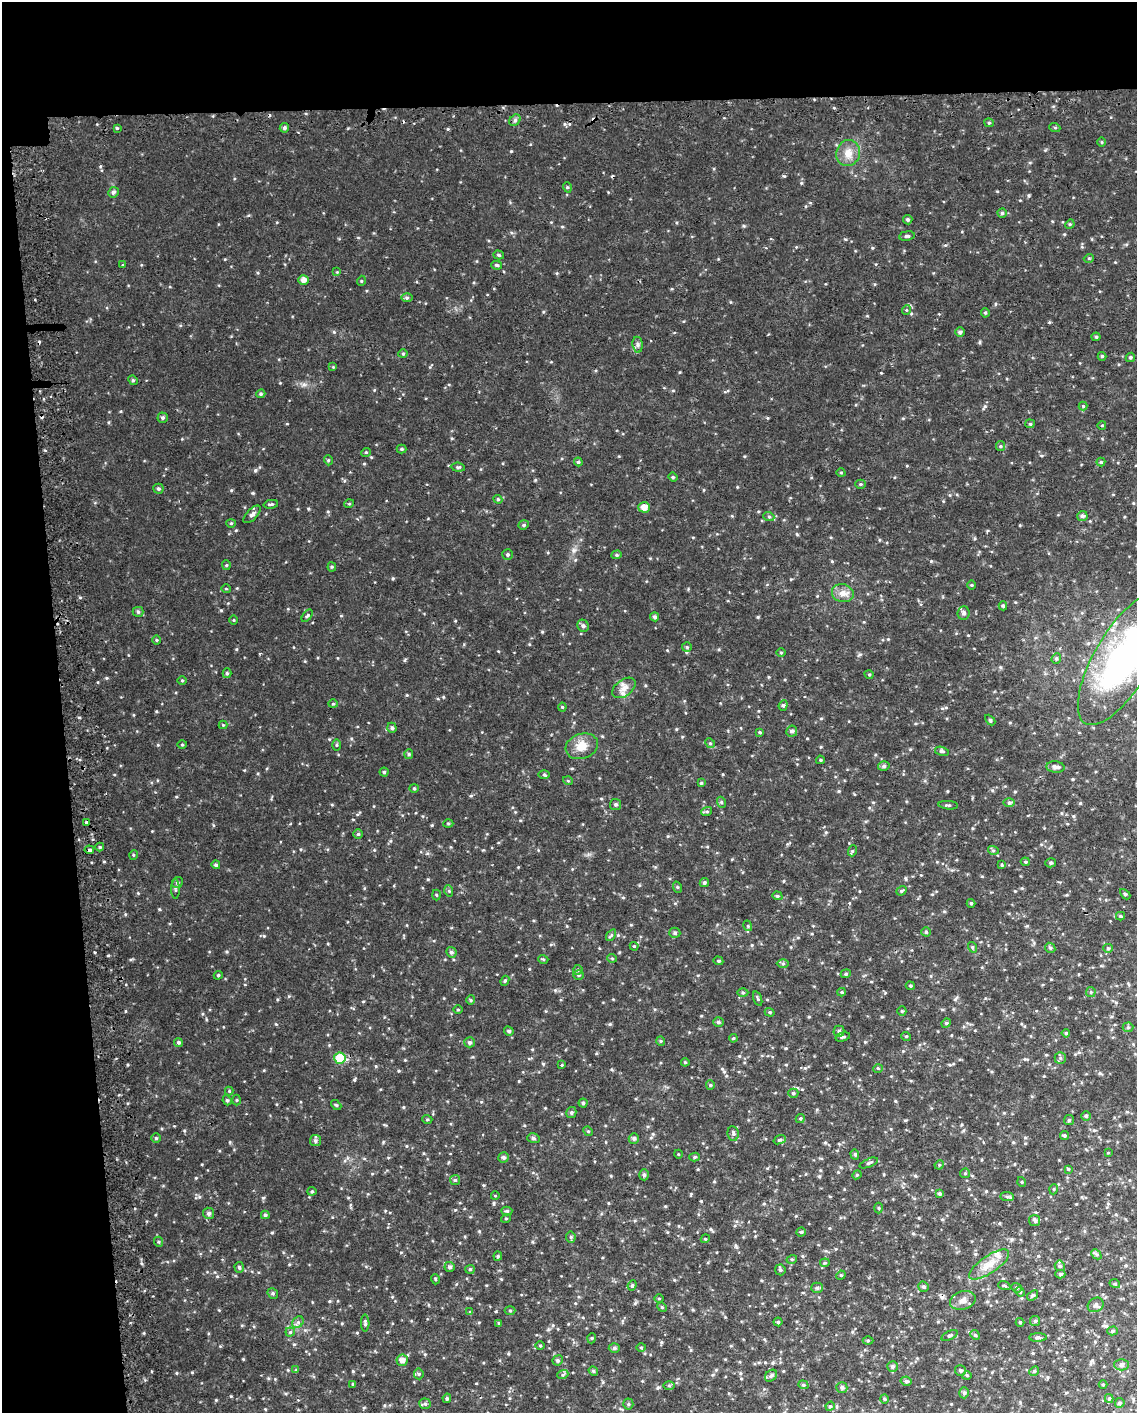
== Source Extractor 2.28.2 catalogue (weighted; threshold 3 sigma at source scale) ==
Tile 1 of 4 x 3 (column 1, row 1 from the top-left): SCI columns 36-1170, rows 2856-4266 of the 4612 x 4344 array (HDU 1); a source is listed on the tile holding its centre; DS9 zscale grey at full resolution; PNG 1139 x 1415 px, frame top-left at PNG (2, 2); each listed source drawn as its Kron ellipse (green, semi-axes under 4 px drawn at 4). Shown black and unused: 13% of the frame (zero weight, under 2 of 3 exposures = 3% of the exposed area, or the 3 px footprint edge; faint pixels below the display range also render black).
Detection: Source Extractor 2.28.2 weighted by HDU 2 'WHT'; one run over the whole footprint, this tile lists its part. Background 0.0452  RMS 0.0089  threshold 0.0402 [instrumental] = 3 sigma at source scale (4.5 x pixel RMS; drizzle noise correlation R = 1.50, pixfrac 1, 0.0396/0.0396 arcsec/px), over >= 5 px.
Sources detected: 299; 5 cosmic-ray / hot-pixel residue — neither listed nor drawn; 3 inside a brighter listed object's ellipse — not listed separately; the other 291 listed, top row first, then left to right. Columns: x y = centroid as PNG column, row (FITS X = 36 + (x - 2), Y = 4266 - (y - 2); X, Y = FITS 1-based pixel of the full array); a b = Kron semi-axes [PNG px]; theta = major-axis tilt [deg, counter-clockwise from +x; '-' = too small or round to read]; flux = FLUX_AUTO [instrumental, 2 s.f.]
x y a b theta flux
515 120 6 5 - 1.6
989 123 4 4 - 0.95
117 128 4 4 - 0.81
284 128 5 4 - 1.5
1055 128 5 3 - 0.84
1102 142 5 3 - 0.76
848 153 13 11 72 7.9
567 187 5 3 - 0.82
113 192 5 5 - 1.9
1002 213 4 4 - 1.2
908 220 5 4 - 1.3
1070 224 5 4 - 0.83
907 236 8 4 6 1.5
499 255 5 4 - 1.4
1089 258 5 3 - 0.74
123 265 3 3 - 0.63
497 265 5 4 - 1.4
337 272 4 4 - 0.79
303 280 5 5 - 4.2
361 281 5 3 - 0.73
407 298 6 4 0 1.2
906 310 5 3 - 0.7
985 313 4 4 - 1
960 332 5 5 - 1.9
1096 337 4 4 - 0.95
638 345 8 5 -84 2
403 354 4 4 - 1
1102 356 4 4 - 1
1130 357 5 4 - 1.2
333 367 4 4 - 0.76
133 380 5 4 - 1.1
261 394 5 4 - 1.1
1083 406 4 4 - 0.79
163 418 5 5 - 1.3
1030 424 5 4 - 0.98
1102 425 4 3 - 0.61
1000 446 5 4 - 1
402 449 5 4 - 1.1
366 452 5 3 - 0.73
328 460 5 3 - 0.82
578 462 4 4 - 1.2
1101 462 4 4 - 0.99
458 467 7 4 -6 1.3
841 473 4 3 - 0.68
673 477 4 4 - 0.96
860 484 5 4 - 0.97
158 489 5 5 - 1.5
498 499 4 4 - 1.1
271 504 7 4 12 1.3
349 504 5 3 - 0.79
644 507 6 5 - 5.7
252 514 11 5 46 2.8
1082 516 5 5 - 1.9
769 517 5 3 - 0.99
231 523 4 4 - 0.88
524 525 5 4 - 1.2
508 554 5 5 - 1.4
617 555 5 4 - 1.2
226 565 5 4 - 0.97
332 567 4 4 - 0.95
971 585 5 3 - 0.77
226 589 5 3 - 0.7
843 593 11 9 -15 5.4
1003 606 4 4 - 1.3
138 612 5 5 - 1.2
963 613 7 6 - 2.1
307 616 7 3 53 1
655 617 4 4 - 2
234 620 4 3 - 0.67
583 626 6 5 - 1.8
156 640 5 3 - 0.8
687 647 5 5 - 1
781 653 5 3 - 0.72
1056 658 5 4 - 1.2
1122 659 74 28 60 180
227 673 5 4 - 1.2
869 674 5 3 - 0.79
182 680 5 3 - 0.81
624 688 13 8 37 5.2
333 704 4 4 - 0.97
783 705 5 4 - 1.2
562 707 4 4 - 0.87
990 720 6 4 -46 1
223 725 4 4 - 0.75
392 728 5 4 - 1.7
792 731 6 5 - 2
760 732 4 3 - 1
710 743 5 4 - 1
182 745 5 3 - 0.84
337 745 5 3 - 0.82
582 746 16 12 20 9.5
942 751 7 4 -13 1.4
409 754 5 4 - 1.1
820 760 4 4 - 0.88
884 766 6 4 15 1.7
1055 767 9 5 -5 2.8
384 772 4 4 - 1.1
544 774 6 4 -1 1
568 781 5 3 - 0.68
701 783 4 4 - 0.91
414 788 4 4 - 0.98
721 802 5 3 - 0.94
1009 803 6 4 0 1.2
616 804 5 5 - 1.5
948 805 10 3 -4 1.1
707 811 5 3 - 1.1
87 823 4 3 - 3.7
448 823 5 3 - 0.85
358 834 5 4 - 1.2
100 847 4 4 - 1.1
89 850 5 3 - 7.2
993 850 5 3 - 1.1
852 851 5 3 - 0.98
133 855 5 3 - 0.72
1025 862 4 3 - 1.1
1051 863 5 4 - 1.3
216 865 4 4 - 1.5
1002 865 4 3 - 0.9
177 883 5 5 - 1.6
704 883 5 4 - 1.6
677 887 6 3 -71 0.89
175 889 10 3 -90 1.3
449 891 6 3 -72 0.95
901 891 5 4 - 1.1
1125 894 6 3 -45 0.98
436 895 5 3 - 0.78
777 896 5 4 - 1.2
971 903 4 4 - 1
1120 916 4 4 - 0.98
748 926 5 3 - 0.79
926 932 4 4 - 1.1
675 933 5 5 - 1.7
611 935 6 4 55 1.2
634 946 4 3 - 0.75
972 947 5 3 - 0.81
1050 948 5 4 - 1.2
1108 948 5 4 - 1.1
451 952 5 5 - 1.6
612 958 4 3 - 0.72
543 959 5 3 - 0.86
718 961 5 4 - 1
783 964 6 4 0 1.1
578 970 5 4 - 1.2
846 974 5 4 - 1.1
218 975 4 4 - 1.1
579 975 5 4 - 1.2
505 981 5 4 - 1
910 986 5 4 - 0.99
842 992 4 4 - 0.87
1091 992 5 5 - 1.1
743 993 5 3 - 1
758 999 7 3 -71 1.1
471 1000 4 4 - 0.94
458 1010 5 3 - 0.78
902 1011 5 5 - 0.95
770 1012 5 4 - 1
718 1022 5 4 - 1.4
946 1023 5 4 - 1.2
1128 1027 5 5 - 1.4
509 1031 5 4 - 1.5
839 1031 5 5 - 1.3
1066 1033 4 4 - 1
906 1036 5 3 - 0.79
843 1037 7 4 15 1.3
733 1038 4 3 - 0.94
661 1041 4 4 - 0.93
178 1042 4 4 - 1.6
470 1042 5 5 - 1.8
340 1058 6 5 - 27
1060 1058 6 5 - 1.5
685 1062 4 4 - 0.92
562 1065 3 3 - 0.81
878 1068 5 3 - 0.79
710 1085 5 4 - 1.1
229 1091 4 4 - 0.79
793 1093 5 4 - 1.3
227 1100 5 4 - 1.3
237 1100 5 3 - 0.88
583 1103 4 4 - 1.3
336 1105 6 3 -43 0.97
571 1112 5 5 - 1.4
1086 1116 5 4 - 1.4
800 1118 5 4 - 1.1
427 1119 5 3 - 0.78
1069 1120 5 5 - 1.2
588 1131 5 4 - 0.92
733 1133 7 5 -83 1.8
1064 1135 4 4 - 1.2
156 1138 4 4 - 1.3
533 1138 6 5 - 1.6
634 1138 5 5 - 1.8
780 1140 6 4 19 1.2
315 1141 5 5 - 1.8
1108 1153 4 2 - 0.57
678 1154 4 3 - 0.62
855 1154 5 4 - 1
504 1157 5 5 - 1.6
695 1157 5 4 - 1.4
869 1163 10 4 22 1.7
939 1165 5 4 - 0.88
1068 1169 4 4 - 0.75
965 1173 5 4 - 1
644 1175 5 5 - 1.5
857 1175 4 4 - 0.9
455 1180 5 5 - 1.3
1022 1182 5 3 - 0.66
1054 1189 5 3 - 0.74
312 1191 4 4 - 1.1
940 1193 4 4 - 1.5
495 1196 4 3 - 0.63
1007 1197 7 4 -1 1.6
879 1208 5 3 - 0.93
507 1211 5 4 - 1.2
209 1213 5 5 - 2.1
265 1215 4 4 - 1.6
506 1218 5 3 - 0.7
1035 1220 6 5 - 1.9
801 1232 4 4 - 1.1
571 1237 5 5 - 1.1
705 1239 4 3 - 0.79
159 1242 5 3 - 0.89
1096 1254 6 4 -44 1.3
498 1256 4 4 - 0.89
792 1259 5 3 - 0.88
825 1263 5 4 - 0.91
989 1265 23 8 34 11
1060 1266 5 5 - 1.2
239 1267 5 4 - 1.5
450 1267 5 5 - 1.8
470 1269 5 4 - 1.1
780 1270 5 5 - 1.5
1060 1274 5 4 - 1.3
841 1275 5 4 - 0.89
435 1279 5 3 - 0.8
1115 1284 5 3 - 0.85
632 1285 5 4 - 1.3
1004 1286 6 3 -20 1
924 1287 5 5 - 1.5
817 1288 5 5 - 1.3
1016 1288 5 4 - 1.2
1020 1292 5 4 - 1.1
273 1293 6 5 - 1.4
1032 1295 6 4 36 1.5
659 1298 5 3 - 0.79
963 1300 13 9 15 4.6
1096 1305 8 6 35 2.3
662 1307 5 4 - 0.98
510 1311 5 3 - 0.81
470 1312 4 4 - 0.71
1035 1321 5 5 - 1.3
298 1322 6 5 - 1.8
778 1322 4 4 - 1.2
1020 1322 4 4 - 0.78
365 1323 8 4 -89 1.6
499 1323 4 4 - 0.8
1112 1331 5 4 - 1.4
290 1332 4 4 - 1.1
975 1335 5 4 - 1.1
949 1336 9 4 26 1.4
1038 1337 9 4 0 1.6
592 1338 5 3 - 0.77
868 1340 5 3 - 0.85
540 1346 5 3 - 0.8
641 1347 5 3 - 0.83
614 1348 5 4 - 1.7
402 1360 6 5 - 3.8
558 1360 5 5 - 1.6
1121 1365 7 5 -1 2
892 1366 5 5 - 1.7
296 1370 4 4 - 0.79
960 1370 5 5 - 1.4
593 1371 5 4 - 1.2
1034 1371 5 4 - 1.1
419 1374 5 5 - 1.2
563 1374 6 3 20 1.1
967 1375 5 3 - 0.75
771 1376 7 5 44 1.8
906 1381 5 4 - 1.8
353 1384 4 4 - 0.85
803 1385 5 4 - 1.2
1103 1385 4 3 - 0.78
669 1386 6 4 0 1.1
842 1387 5 5 - 2.1
964 1393 5 4 - 1.4
447 1398 5 4 - 1.4
884 1399 4 4 - 1
1109 1399 4 4 - 1
1120 1403 5 4 - 1.3
425 1404 6 5 - 1.5
628 1404 5 5 - 1.3
830 1406 5 4 - 0.97
Overlapping masked pixels (flux is a lower limit): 2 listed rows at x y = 87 823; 89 850
Isophote crosses this tile's border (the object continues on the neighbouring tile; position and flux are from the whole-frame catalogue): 1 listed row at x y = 1122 659
Unlisted compact peaks at least as high as the median listed source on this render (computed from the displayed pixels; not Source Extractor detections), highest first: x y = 255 470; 511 151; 758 617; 784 176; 931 561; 353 1371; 221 610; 263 1198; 574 550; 393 578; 264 936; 159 909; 243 1359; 158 745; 236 649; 192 1372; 253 493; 448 129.